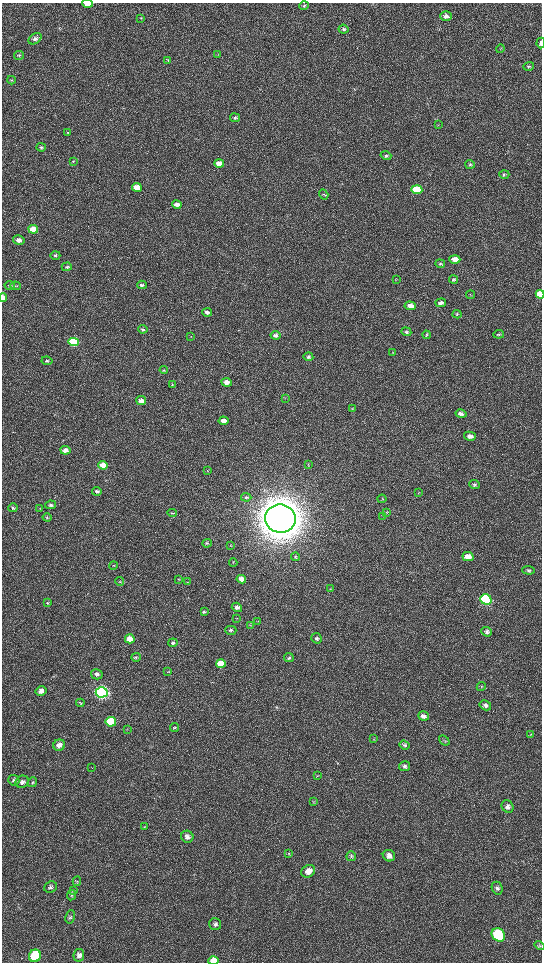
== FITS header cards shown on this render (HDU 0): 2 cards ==
NAXIS1  =                 1080 / length of data axis 1
NAXIS2  =                 1920 / length of data axis 2

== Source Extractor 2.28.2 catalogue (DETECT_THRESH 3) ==
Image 1080 x 1920 px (HDU 0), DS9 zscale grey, zoomed out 1/2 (1 PNG px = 2 x 2 image px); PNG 544 x 964 px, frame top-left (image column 1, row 1919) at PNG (2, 3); each listed source drawn as its Kron ellipse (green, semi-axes under 4 px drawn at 4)
Background 517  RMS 35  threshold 106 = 3 sigma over >= 5 px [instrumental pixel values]
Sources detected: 151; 2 cannot appear on this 1/2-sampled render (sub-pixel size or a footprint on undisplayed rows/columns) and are neither listed nor drawn; the other 149 listed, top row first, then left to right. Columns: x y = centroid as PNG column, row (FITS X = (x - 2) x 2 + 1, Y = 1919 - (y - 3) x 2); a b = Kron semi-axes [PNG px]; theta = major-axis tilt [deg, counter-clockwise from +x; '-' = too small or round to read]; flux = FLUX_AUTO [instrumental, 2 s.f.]
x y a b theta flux
87 3 5 3 - 1.4e+05
304 6 5 4 - 8.7e+03
446 16 6 5 - 2.9e+04
141 18 3 3 - 5.0e+03
343 29 5 4 - 1.4e+04
35 39 7 5 34 2.1e+04
541 43 5 3 - 2.4e+04
501 49 4 3 - 5.9e+03
19 55 5 4 - 1.0e+04
218 55 4 2 - 3.9e+03
168 60 4 3 - 5.9e+03
529 66 5 4 - 1.2e+04
11 80 4 3 - 6.7e+03
235 118 5 4 - 1.5e+04
438 125 3 2 - 4.1e+03
67 133 4 3 - 6.2e+03
41 147 4 4 - 1.1e+04
386 156 5 4 - 1.4e+04
73 161 4 3 - 6.9e+03
219 164 5 4 - 6.2e+04
470 164 5 4 - 1.3e+04
504 174 5 4 - 9.8e+03
137 187 5 4 - 1.0e+05
417 190 5 4 - 3.3e+05
324 195 5 3 - 6.8e+03
177 204 5 4 - 3.4e+04
33 229 5 4 - 1.5e+05
19 240 6 4 -11 3.3e+04
55 255 5 4 - 1.4e+04
455 259 5 4 - 6.5e+04
440 264 5 4 - 9.7e+03
67 267 5 4 - 1.1e+04
397 280 4 1 - 3.0e+03
454 280 4 3 - 9.2e+03
10 285 5 4 - 1.5e+04
142 285 4 4 - 1.3e+04
15 286 5 3 - 9.4e+03
540 294 4 4 - 2.6e+05
471 295 4 3 - 5.3e+03
3 297 4 2 - 4.1e+04
441 303 5 4 - 2.5e+04
410 306 6 4 -5 4.2e+04
207 312 5 4 - 2.8e+04
457 314 4 4 - 1.1e+04
143 329 5 4 - 9.8e+03
406 332 5 4 - 1.2e+04
499 334 5 4 - 1.1e+04
275 335 5 4 - 2.5e+04
427 335 4 4 - 8.9e+03
191 336 3 2 - 4.0e+03
74 342 5 4 - 8.9e+05
393 353 4 3 - 5.4e+03
308 357 5 4 - 1.4e+04
47 361 5 3 - 1.1e+04
164 370 4 4 - 8.0e+03
227 382 5 4 - 3.5e+04
172 384 4 2 - 3.6e+03
285 398 3 3 - 5.4e+03
141 400 5 4 - 3.4e+04
352 408 3 2 - 4.1e+03
461 414 5 4 - 3.0e+04
224 421 5 4 - 5.1e+04
470 436 6 4 -13 3.3e+04
65 450 5 4 - 4.3e+04
308 464 4 2 - 3.6e+03
103 465 5 4 - 1.3e+05
207 470 3 2 - 4.3e+03
475 485 5 4 - 1.2e+04
97 491 5 4 - 1.5e+04
418 493 3 2 - 3.8e+03
246 497 5 3 - 9.4e+03
382 499 4 2 - 4.0e+03
50 505 5 4 - 1.4e+04
13 508 5 4 - 1.1e+04
40 508 3 2 - 4.3e+03
387 512 3 3 - 5.1e+03
172 513 5 3 - 9.8e+03
383 516 3 3 - 5.1e+03
47 517 4 4 - 1.0e+04
280 519 15 14 - 2.5e+07
207 543 5 3 - 9.3e+03
230 546 3 2 - 3.1e+03
468 556 5 4 - 6.5e+04
295 557 4 4 - 8.2e+03
233 562 4 3 - 6.4e+03
113 565 4 3 - 6.1e+03
528 570 6 4 -4 1.2e+04
179 579 4 2 - 5.4e+03
241 579 4 4 - 6.3e+04
120 582 4 3 - 6.7e+03
187 582 3 2 - 4.2e+03
331 589 4 3 - 4.9e+03
486 599 6 5 - 8.8e+05
48 603 4 3 - 5.7e+03
237 607 5 4 - 2.4e+04
204 612 4 3 - 1.1e+04
237 618 4 2 - 5.1e+03
258 621 4 3 - 4.4e+03
250 625 3 2 - 3.9e+03
231 630 5 4 - 1.4e+04
487 632 5 4 - 1.9e+04
317 638 5 5 - 1.8e+04
130 639 5 4 - 8.1e+04
173 643 5 4 - 1.4e+04
136 657 5 3 - 9.7e+03
289 658 5 4 - 1.2e+04
221 664 5 4 - 2.0e+05
168 672 3 3 - 5.4e+03
97 674 6 5 - 2.1e+04
481 687 5 4 - 8.4e+03
41 691 5 5 - 3.3e+04
102 692 6 5 - 3.5e+06
80 703 4 4 - 7.7e+03
485 705 6 4 -30 2.1e+04
423 716 5 4 - 2.3e+04
111 722 5 5 - 4.4e+05
174 728 4 3 - 9.7e+03
127 729 3 2 - 3.8e+03
531 734 3 3 - 4.7e+03
374 739 4 2 - 4.8e+03
444 740 6 3 -41 7.5e+03
59 745 6 5 - 4.1e+04
404 745 5 4 - 1.3e+04
405 766 5 5 - 1.9e+04
92 768 2 1 - 1.3e+03
317 776 3 3 - 5.1e+03
14 780 5 5 - 1.6e+04
22 782 7 6 - 2.8e+04
32 782 5 4 - 1.1e+04
314 802 4 3 - 6.8e+03
508 806 6 5 - 2.4e+04
144 827 3 2 - 4.0e+03
187 837 6 6 - 3.0e+04
289 854 3 2 - 5.4e+03
351 856 5 5 - 1.2e+04
389 856 6 5 - 3.5e+04
308 871 7 6 - 6.1e+04
77 881 5 3 - 7.9e+03
50 887 6 5 - 2.1e+04
497 888 7 5 -67 2.0e+04
73 891 4 3 - 8.0e+03
71 895 5 4 - 1.1e+04
70 917 7 4 82 1.5e+04
215 924 6 5 - 2.0e+04
498 935 7 6 - 5.8e+05
540 945 5 4 - 9.7e+03
79 955 6 5 - 2.8e+04
35 956 6 6 - 4.5e+05
213 961 5 4 - 6.9e+04
At the frame edge (FLAGS 8, measured only in part): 5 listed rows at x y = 87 3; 541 43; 540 294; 3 297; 213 961
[2 sub-pixel or undisplayed-footprint detections neither listed nor drawn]